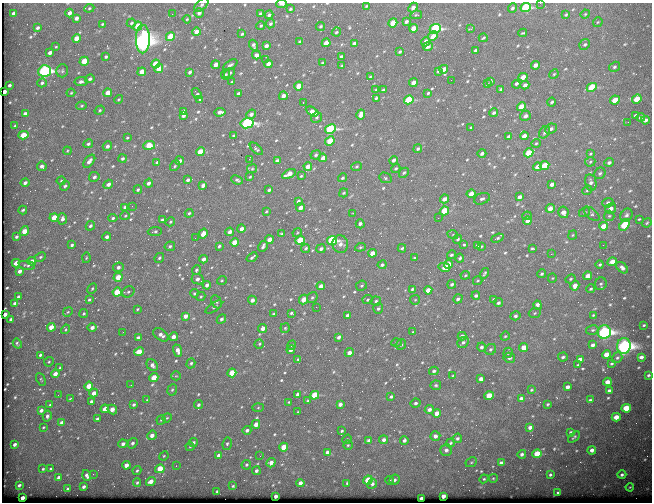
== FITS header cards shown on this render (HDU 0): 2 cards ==
NAXIS1  =                  650
NAXIS2  =                  500

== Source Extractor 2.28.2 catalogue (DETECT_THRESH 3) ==
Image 650 x 500 px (HDU 0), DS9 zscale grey, 1 PNG px = 1 image px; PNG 654 x 504 px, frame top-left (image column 1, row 500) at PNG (2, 3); each listed source drawn as its Kron ellipse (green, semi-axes under 4 px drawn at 4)
Background 641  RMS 3.3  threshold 9.87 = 3 sigma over >= 5 px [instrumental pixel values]
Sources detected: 629; of the 629, the 500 brightest by FLUX_AUTO listed and drawn (129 fainter detections omitted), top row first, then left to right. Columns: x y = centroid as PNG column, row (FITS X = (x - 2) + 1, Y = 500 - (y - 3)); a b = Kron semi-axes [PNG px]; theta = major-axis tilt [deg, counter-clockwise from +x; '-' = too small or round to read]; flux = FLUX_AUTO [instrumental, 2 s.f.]
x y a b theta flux
540 3 2 2 - 370
281 4 5 3 - 570
201 5 8 5 44 520
366 6 4 3 - 250
89 8 5 4 - 290
413 8 5 4 - 950
512 8 5 4 - 400
526 8 5 4 - 20000
290 9 3 3 - 320
14 13 4 3 - 890
70 13 4 3 - 1000
199 13 5 4 - 830
172 14 2 2 - 460
261 14 4 3 - 720
585 14 4 4 - 230
269 15 4 4 - 490
416 15 6 4 8 310
566 15 4 2 - 280
76 18 4 4 - 920
187 19 4 4 - 230
406 21 4 3 - 550
598 22 5 4 - 260
131 23 4 3 - 360
393 23 5 4 - 4700
102 24 4 3 - 260
270 24 5 4 - 440
138 26 5 4 - 6900
261 26 4 4 - 320
321 26 4 3 - 370
37 28 4 3 - 530
413 28 4 4 - 2800
435 29 5 4 - 28000
471 29 4 2 - 320
196 32 4 4 - 1500
336 32 5 3 - 330
523 33 4 2 - 240
242 34 4 3 - 310
433 36 5 4 - 1900
170 37 5 4 - 6500
76 38 4 4 - 2600
483 38 4 2 - 280
143 39 14 7 90 170000
300 42 4 3 - 400
426 42 5 4 - 1400
326 43 4 4 - 2800
354 44 4 3 - 900
585 44 6 5 - 440
253 45 5 3 - 550
266 46 4 3 - 990
56 47 4 3 - 240
428 47 5 3 - 530
475 50 4 3 - 520
400 52 4 3 - 330
50 53 4 3 - 780
257 55 4 4 - 1200
341 56 3 3 - 340
106 57 4 4 - 360
265 60 2 2 - 230
84 61 5 4 - 4200
323 63 3 3 - 430
156 64 4 4 - 5100
268 64 4 4 - 1400
216 65 4 4 - 1400
230 65 8 4 32 480
535 65 4 4 - 1300
342 66 3 3 - 380
614 67 6 4 31 390
159 69 4 4 - 3900
444 69 4 3 - 1400
45 71 6 5 - 52000
62 71 6 5 - 420
438 71 3 3 - 300
142 72 4 4 - 2600
190 72 3 3 - 470
230 73 6 4 36 590
226 74 5 3 - 250
554 74 5 4 - 290
370 77 4 3 - 230
523 77 4 4 - 2200
90 79 5 4 - 480
451 80 2 2 - 1100
81 82 6 4 9 700
232 82 3 3 - 290
491 82 4 3 - 430
42 83 5 4 - 460
413 83 4 4 - 1700
487 84 3 2 - 230
516 84 4 3 - 730
9 85 3 3 - 360
525 85 4 4 - 700
298 86 4 4 - 2800
592 87 5 4 - 12000
501 89 4 3 - 520
376 90 3 2 - 240
383 90 4 3 - 340
4 92 3 3 - 800
71 93 4 3 - 240
108 93 4 4 - 2700
197 93 6 3 -53 440
238 93 4 3 - 560
428 93 3 3 - 300
283 96 4 3 - 1300
376 98 3 3 - 260
118 99 4 3 - 230
200 99 4 3 - 350
637 99 5 4 - 4200
409 100 5 4 - 14000
615 100 5 4 - 4500
552 102 4 3 - 420
303 103 3 2 - 910
82 106 5 4 - 340
521 107 5 4 - 4700
100 110 5 4 - 330
183 111 4 3 - 650
312 111 7 4 -28 1900
220 112 5 3 - 930
494 113 4 4 - 470
25 114 4 3 - 830
251 114 5 4 - 810
361 115 5 4 - 1800
636 115 4 3 - 450
183 116 4 3 - 780
525 116 6 5 - 1000
316 117 6 5 - 360
641 117 4 3 - 670
645 120 4 3 - 750
628 122 2 2 - 350
247 123 6 5 - 41000
15 126 3 3 - 270
471 128 4 3 - 600
330 129 5 4 - 27000
551 129 6 4 27 660
545 132 7 5 54 490
23 135 5 4 - 4400
233 136 3 3 - 260
508 136 4 3 - 430
524 136 4 3 - 1500
128 138 3 2 - 290
330 141 5 4 - 4500
536 143 5 4 - 280
88 144 5 4 - 480
149 145 6 4 8 5900
107 146 5 4 - 700
256 149 8 4 -43 460
418 149 5 4 - 440
67 151 4 3 - 220
200 152 4 4 - 4700
482 153 4 3 - 600
529 153 5 4 - 8000
590 154 3 3 - 240
316 155 5 4 - 440
323 158 4 3 - 1600
122 159 4 3 - 430
249 159 2 2 - 2200
394 160 4 4 - 770
89 161 8 4 52 1200
180 161 4 3 - 630
277 161 4 3 - 810
157 162 3 3 - 330
590 162 5 4 - 340
609 162 5 4 - 630
545 165 5 4 - 6000
42 166 4 4 - 790
175 166 6 3 53 350
308 166 4 4 - 1900
357 166 5 4 - 270
537 167 4 3 - 1300
396 168 5 4 - 340
252 169 5 4 - 290
404 173 5 3 - 350
600 173 6 5 - 480
289 174 7 4 28 2900
301 176 4 3 - 240
94 177 5 5 - 650
250 177 3 3 - 250
342 178 4 3 - 380
385 178 6 5 - 390
188 180 4 3 - 720
237 180 6 4 -24 420
61 181 4 4 - 230
591 182 8 5 -79 870
25 183 4 3 - 770
149 183 4 3 - 840
108 184 5 4 - 1100
552 184 4 3 - 990
203 185 4 3 - 910
65 186 5 4 - 460
138 190 4 4 - 380
269 190 4 3 - 530
587 190 5 4 - 310
344 193 5 3 - 280
471 194 4 4 - 2000
520 197 4 3 - 930
444 199 5 4 - 1400
482 199 8 5 21 640
298 201 4 3 - 490
608 203 5 4 - 600
132 206 3 2 - 240
125 207 4 3 - 710
301 208 4 3 - 1900
550 208 4 4 - 1500
611 208 5 5 - 1100
23 210 4 3 - 340
266 211 4 3 - 240
444 211 5 4 - 8600
563 212 6 5 - 1600
585 212 6 4 29 360
189 213 4 4 - 350
353 213 3 2 - 280
592 214 9 5 -39 520
626 215 7 5 54 630
125 216 5 4 - 280
527 216 4 4 - 240
609 216 5 5 - 350
54 217 4 4 - 3900
113 218 5 4 - 360
438 218 2 2 - 370
62 219 5 4 - 830
639 219 3 3 - 220
162 220 4 3 - 410
527 221 4 4 - 1200
170 222 5 4 - 270
647 223 5 4 - 270
360 224 4 4 - 720
625 225 6 4 53 12000
90 226 5 4 - 490
603 226 4 4 - 2500
241 229 4 4 - 1000
24 231 5 4 - 2600
155 231 7 4 4 410
230 232 4 3 - 1300
297 233 5 3 - 250
203 234 5 4 - 2100
282 234 3 3 - 250
453 235 5 3 - 220
573 235 5 4 - 240
16 237 4 3 - 430
107 237 4 4 - 720
195 238 2 2 - 290
497 238 6 4 20 450
458 239 4 3 - 370
269 240 4 3 - 2100
300 240 5 4 - 6400
332 240 5 4 - 25000
234 242 4 4 - 4200
340 244 9 8 - 1300
72 245 3 3 - 440
464 245 4 3 - 290
477 245 4 3 - 520
603 245 2 2 - 1000
170 246 5 4 - 490
219 246 4 3 - 390
263 246 6 3 61 530
481 246 4 3 - 240
360 247 5 4 - 310
306 248 5 4 - 440
402 248 4 3 - 370
532 248 3 3 - 270
321 249 5 4 - 660
372 253 4 4 - 2300
551 254 2 2 - 1200
451 255 4 4 - 430
40 257 6 4 28 340
252 257 6 3 38 480
86 258 5 4 - 250
159 258 5 4 - 360
414 258 4 3 - 320
460 258 4 3 - 410
203 259 4 3 - 980
32 261 4 4 - 1000
612 262 5 4 - 3100
16 263 4 3 - 2000
448 264 4 4 - 2300
27 265 8 3 -11 370
382 265 4 4 - 520
600 265 4 3 - 350
118 267 5 4 - 670
444 267 6 4 -13 2200
622 268 7 4 -44 810
196 270 5 4 - 370
20 271 4 3 - 950
484 273 5 3 - 340
542 274 4 3 - 360
465 275 5 4 - 280
588 276 4 4 - 1700
118 277 4 4 - 3200
552 278 5 4 - 240
198 279 6 5 - 890
571 279 5 3 - 280
222 280 5 3 - 230
478 281 5 3 - 230
452 284 4 3 - 510
601 284 6 6 - 420
207 285 4 3 - 910
321 286 4 3 - 1200
362 286 6 5 - 370
575 286 5 4 - 1900
92 288 5 4 - 270
412 289 4 3 - 330
591 289 5 3 - 320
428 290 4 4 - 1700
117 292 4 4 - 6900
128 292 6 5 - 470
194 293 4 3 - 280
476 296 4 3 - 510
18 297 3 3 - 340
201 297 5 4 - 270
312 298 6 5 - 390
458 299 5 4 - 550
494 299 4 3 - 290
89 300 3 3 - 330
252 300 5 4 - 1100
304 300 5 4 - 2800
368 300 5 4 - 330
415 300 5 4 - 270
376 301 5 4 - 400
216 302 7 5 -62 390
15 303 4 3 - 500
498 303 4 3 - 520
538 305 4 4 - 1200
214 307 10 4 35 400
316 307 2 2 - 770
137 309 3 3 - 230
378 309 5 5 - 480
68 312 5 4 - 260
291 313 3 3 - 290
535 313 6 4 24 340
5 314 4 3 - 930
84 314 4 4 - 330
273 314 3 3 - 240
347 315 4 3 - 660
593 315 3 3 - 220
185 316 4 4 - 1500
515 316 5 4 - 570
11 319 3 3 - 410
221 319 5 4 - 550
644 325 3 2 - 220
51 327 4 3 - 2400
92 327 4 4 - 980
263 328 4 4 - 1100
285 328 4 4 - 270
65 329 5 4 - 270
592 330 6 5 - 420
123 332 2 2 - 420
413 332 3 3 - 270
604 332 7 6 - 76000
161 335 9 5 -36 1200
462 336 4 4 - 910
505 336 5 4 - 280
138 337 4 3 - 580
173 337 4 4 - 1300
339 337 4 3 - 660
463 342 6 5 - 620
396 343 5 4 - 310
17 344 5 3 - 360
259 344 4 4 - 340
292 345 5 3 - 260
401 345 6 5 - 370
593 345 4 3 - 770
624 346 8 7 - 96000
481 347 4 4 - 550
524 347 4 4 - 2800
491 349 6 5 - 440
291 350 4 3 - 1200
178 351 6 4 -69 1300
139 352 5 4 - 4400
349 353 4 3 - 1500
508 353 5 4 - 510
40 355 3 3 - 370
607 355 4 4 - 3600
563 357 5 4 - 490
641 357 4 3 - 790
509 358 6 5 - 490
617 358 6 4 54 390
298 359 4 4 - 300
580 359 4 3 - 1000
49 362 5 4 - 290
191 363 5 4 - 430
612 364 3 3 - 310
152 365 6 5 - 810
578 365 3 3 - 240
60 368 4 2 - 300
434 371 5 4 - 420
232 373 4 4 - 6600
55 374 4 3 - 1600
648 375 3 3 - 340
176 376 5 4 - 250
453 376 4 3 - 230
154 378 4 4 - 4700
41 379 7 3 -64 250
481 379 4 4 - 1400
607 382 4 4 - 2000
131 385 2 2 - 270
436 385 5 5 - 370
89 386 4 4 - 4500
568 387 4 3 - 1200
172 390 5 4 - 340
532 390 3 2 - 230
609 390 4 3 - 560
94 393 4 4 - 1700
298 394 4 3 - 1400
58 395 2 2 - 250
315 395 4 4 - 11000
489 396 4 4 - 6100
391 397 3 3 - 390
70 398 4 2 - 250
521 398 4 3 - 650
147 400 4 3 - 230
590 400 4 3 - 370
91 401 3 3 - 450
308 401 4 4 - 270
289 402 4 3 - 240
415 403 5 4 - 490
340 404 4 3 - 930
548 404 3 3 - 280
50 405 3 2 - 250
134 405 4 3 - 440
198 405 5 4 - 490
258 408 6 4 2 260
626 408 5 4 - 6400
105 409 4 4 - 2300
41 410 4 3 - 800
112 410 5 4 - 1900
429 410 4 4 - 860
298 412 3 3 - 230
437 413 4 4 - 2400
47 416 5 4 - 590
616 417 4 4 - 2500
167 418 5 4 - 230
97 419 4 3 - 530
161 420 4 4 - 250
62 423 4 3 - 1100
256 424 4 3 - 2100
43 427 3 2 - 220
530 427 4 3 - 880
247 430 4 3 - 670
342 431 3 2 - 320
571 432 3 3 - 400
152 435 5 4 - 1200
435 436 5 4 - 1100
574 437 7 3 41 290
457 438 5 4 - 550
347 439 5 4 - 290
384 440 4 4 - 790
404 440 4 3 - 690
369 441 4 3 - 930
193 442 4 4 - 580
132 443 5 4 - 570
450 443 5 4 - 390
15 444 4 3 - 690
123 444 4 4 - 700
227 444 6 4 80 410
348 445 5 4 - 280
190 447 4 4 - 230
284 447 4 4 - 4200
446 450 6 5 - 830
592 450 4 4 - 1100
328 453 4 4 - 1700
522 454 4 4 - 620
537 454 5 4 - 7800
219 455 4 4 - 1200
164 456 5 4 - 250
260 456 2 2 - 670
471 462 6 4 28 330
271 463 5 4 - 1400
501 463 4 4 - 1300
126 465 4 3 - 1500
246 465 5 4 - 410
176 466 3 2 - 230
43 469 3 3 - 240
50 469 3 3 - 330
160 469 5 4 - 6000
137 471 4 3 - 310
256 471 4 4 - 610
93 474 3 2 - 320
87 475 5 4 - 780
550 475 3 3 - 340
622 475 4 4 - 530
59 477 4 3 - 1100
493 478 4 4 - 250
484 479 4 4 - 250
368 480 5 4 - 8300
389 480 4 3 - 310
395 480 5 4 - 590
151 481 5 4 - 1700
137 483 4 3 - 360
300 483 4 3 - 1100
347 483 3 3 - 240
372 484 5 4 - 660
19 485 3 3 - 420
233 486 4 3 - 280
84 487 4 3 - 610
630 487 4 3 - 240
68 489 3 3 - 450
217 491 3 3 - 260
558 492 3 3 - 340
276 496 3 3 - 810
443 496 4 3 - 1500
22 498 4 3 - 2200
421 499 4 3 - 2100
At the frame edge (FLAGS 8, measured only in part): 5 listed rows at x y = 540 3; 281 4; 201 5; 526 8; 261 14
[129 fainter detections neither listed nor drawn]